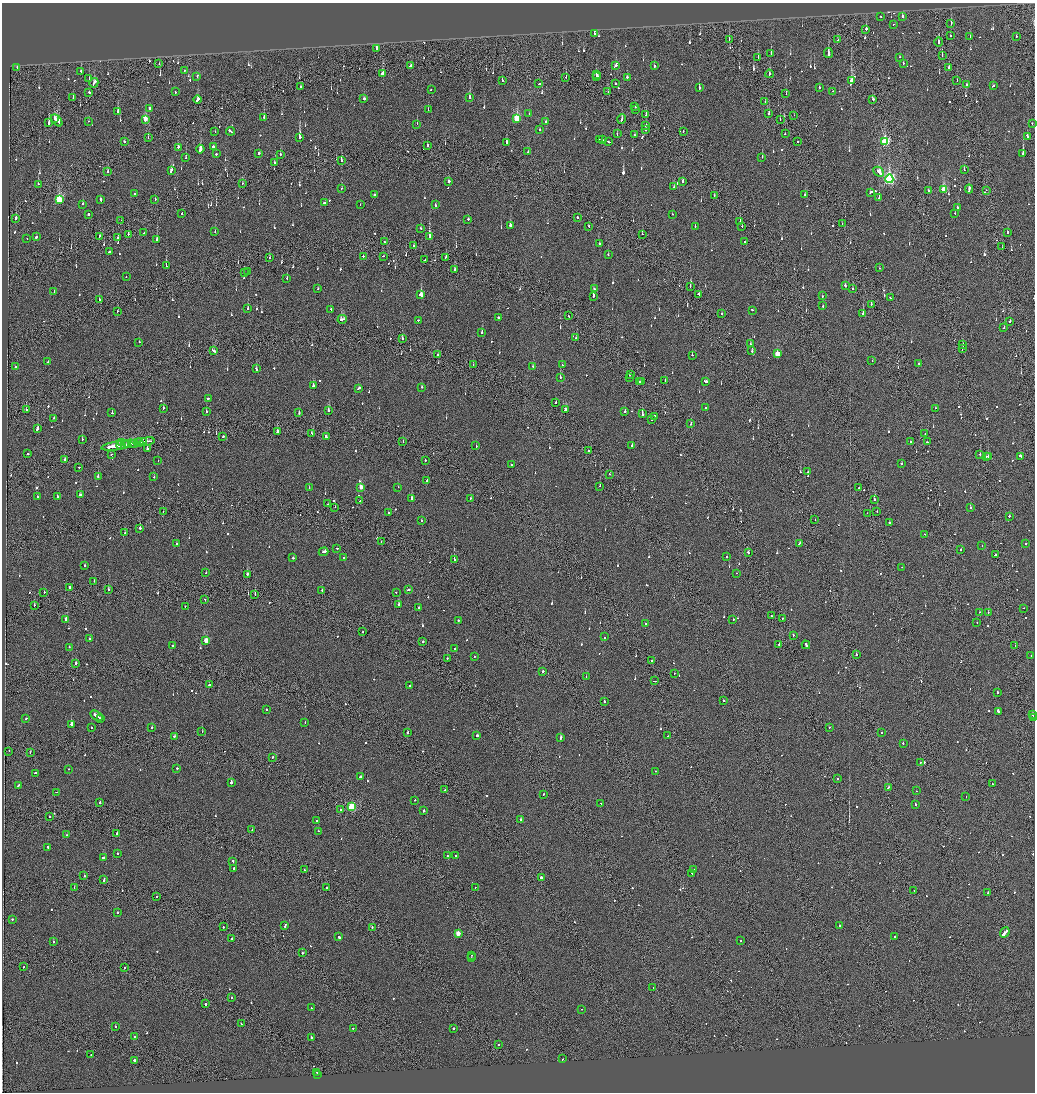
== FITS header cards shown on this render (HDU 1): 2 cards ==
NAXIS1  =                 2065
NAXIS2  =                 2180

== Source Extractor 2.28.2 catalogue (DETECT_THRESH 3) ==
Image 2065 x 2180 px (HDU 1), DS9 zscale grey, zoomed out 1/2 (1 PNG px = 2 x 2 image px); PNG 1037 x 1094 px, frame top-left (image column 1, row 2179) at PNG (2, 3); each listed source drawn as its Kron ellipse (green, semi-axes under 4 px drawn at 4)
Background -0.135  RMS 0.066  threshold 0.198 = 3 sigma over >= 5 px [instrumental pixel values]
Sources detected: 1092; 56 cannot appear on this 1/2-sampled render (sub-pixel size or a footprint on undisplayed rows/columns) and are neither listed nor drawn; of the other 1036, the 500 brightest by FLUX_AUTO listed and drawn (536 fainter detections omitted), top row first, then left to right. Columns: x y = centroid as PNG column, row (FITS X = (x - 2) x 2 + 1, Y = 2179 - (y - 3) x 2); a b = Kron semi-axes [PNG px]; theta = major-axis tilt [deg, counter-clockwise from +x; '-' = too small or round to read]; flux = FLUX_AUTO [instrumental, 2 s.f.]
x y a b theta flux
881 16 2 2 - 180
902 17 2 2 - 130
951 23 3 2 - 160
893 24 2 2 - 110
866 29 2 2 - 380
594 33 2 2 - 87
950 35 2 1 - 170
970 37 2 2 - 160
1016 37 2 1 - 100
729 39 3 1 - 90
838 40 2 2 - 74
939 42 5 2 - 190
376 49 2 2 - 340
771 53 3 2 - 100
828 53 5 2 - 1000
942 56 2 1 - 120
900 57 2 2 - 69
758 58 3 2 - 70
903 63 2 2 - 77
159 64 2 1 - 86
410 65 2 2 - 190
616 65 2 2 - 620
654 66 2 2 - 720
17 67 2 2 - 100
949 68 3 2 - 460
184 70 2 2 - 84
81 71 2 2 - 73
382 73 3 2 - 200
769 74 4 2 - 110
596 75 2 2 - 200
197 76 2 2 - 110
596 76 4 2 - 150
566 77 2 1 - 180
627 77 2 2 - 280
89 78 2 2 - 130
502 80 2 2 - 130
851 80 4 3 - 220
957 81 2 2 - 84
94 83 5 2 - 320
539 84 2 2 - 120
615 84 2 2 - 210
967 85 2 2 - 120
993 86 3 2 - 110
300 87 2 1 - 72
699 88 2 2 - 190
819 88 2 2 - 140
431 89 2 1 - 98
833 91 2 2 - 82
89 92 2 2 - 300
175 92 2 2 - 89
608 92 2 1 - 69
786 93 2 2 - 120
73 97 2 1 - 180
470 97 3 2 - 500
198 99 4 2 - 260
364 99 2 2 - 290
873 99 2 2 - 390
765 102 2 1 - 200
635 106 2 2 - 270
149 109 3 2 - 210
428 110 2 2 - 79
636 110 2 2 - 91
118 112 2 2 - 750
529 114 2 2 - 190
646 114 3 1 - 200
769 114 2 2 - 230
794 115 2 2 - 240
264 117 2 2 - 290
55 118 3 2 - 290
517 118 4 3 - 740
145 119 3 2 - 350
622 119 4 2 - 240
57 120 7 3 -48 580
780 120 2 1 - 69
88 121 2 1 - 98
546 122 2 2 - 74
49 123 4 2 - 750
1032 123 2 2 - 85
417 124 2 2 - 68
646 126 2 2 - 140
540 130 2 2 - 110
646 130 2 1 - 190
215 131 2 1 - 88
230 131 4 2 - 280
683 131 2 1 - 99
617 134 2 2 - 89
785 134 2 2 - 74
634 135 2 2 - 72
1027 136 3 2 - 210
299 137 2 2 - 4000
148 138 2 1 - 140
599 139 2 2 - 290
603 140 2 1 - 79
124 141 2 2 - 250
798 141 2 2 - 120
609 142 3 2 - 250
885 142 4 3 - 1200
506 143 2 2 - 420
428 145 2 2 - 250
213 146 2 2 - 440
178 147 2 2 - 210
200 149 4 2 - 690
528 152 2 1 - 84
259 153 2 2 - 480
216 154 2 2 - 83
280 154 2 2 - 91
1023 154 2 2 - 660
762 157 2 2 - 330
186 158 2 2 - 94
341 160 3 1 - 180
274 163 2 2 - 100
171 170 4 2 - 200
964 170 2 2 - 160
108 172 2 2 - 210
879 172 6 2 -46 500
889 179 4 3 - 2900
449 181 2 2 - 950
683 181 3 2 - 180
242 183 2 2 - 100
38 184 2 2 - 86
674 187 2 2 - 95
341 188 2 2 - 91
969 189 4 2 - 310
944 190 3 3 - 580
986 190 2 1 - 100
928 191 2 2 - 430
871 192 3 2 - 120
134 194 2 2 - 380
374 195 2 2 - 170
714 195 2 1 - 86
805 195 2 2 - 70
879 197 3 2 - 120
100 199 3 2 - 130
155 199 2 2 - 84
59 200 4 3 - 1100
324 202 3 2 - 130
83 204 2 2 - 88
360 205 2 2 - 70
435 205 2 2 - 69
957 207 2 2 - 180
182 213 2 2 - 90
955 213 2 2 - 95
88 214 2 2 - 140
672 214 2 2 - 100
577 217 2 2 - 91
16 219 2 2 - 770
468 219 2 2 - 260
121 220 2 1 - 400
740 222 2 1 - 430
842 223 2 2 - 72
510 225 3 2 - 330
589 226 2 2 - 130
695 226 2 2 - 83
742 226 2 1 - 70
421 228 2 2 - 83
215 232 2 2 - 88
1007 232 2 2 - 260
144 233 2 1 - 81
128 234 2 2 - 260
642 234 2 2 - 160
100 236 2 1 - 96
429 236 3 2 - 920
36 237 2 2 - 320
27 238 2 1 - 79
118 238 2 2 - 76
157 239 2 2 - 360
384 242 2 2 - 120
745 242 2 1 - 100
599 244 2 2 - 99
413 246 2 1 - 99
1002 247 2 1 - 110
110 252 3 1 - 130
608 255 2 2 - 85
363 256 2 2 - 130
383 256 2 2 - 70
446 257 2 1 - 72
269 258 2 1 - 95
425 260 2 2 - 73
166 266 2 1 - 220
879 268 2 2 - 94
455 270 3 2 - 190
244 272 2 2 - 69
248 272 2 2 - 170
126 277 2 1 - 75
287 278 2 1 - 82
845 285 3 2 - 120
690 286 2 1 - 76
318 289 2 2 - 130
594 289 2 2 - 68
852 289 2 2 - 85
54 291 2 2 - 75
421 294 3 2 - 4700
699 294 4 2 - 440
594 296 2 2 - 1100
822 296 2 2 - 90
890 298 2 2 - 150
99 299 2 2 - 160
871 304 2 2 - 86
823 306 2 1 - 90
248 309 2 2 - 190
331 309 2 2 - 68
752 310 2 2 - 160
118 311 2 2 - 130
722 313 2 2 - 140
863 314 2 2 - 590
569 316 2 1 - 93
498 317 2 2 - 200
342 319 5 2 - 220
418 320 2 2 - 100
1010 321 2 2 - 95
1004 327 2 1 - 77
482 333 2 2 - 960
402 338 2 2 - 260
576 338 2 2 - 91
139 342 2 2 - 170
750 344 2 2 - 69
963 345 3 1 - 250
962 348 4 1 - 280
214 351 4 2 - 220
752 351 2 2 - 120
438 354 2 1 - 150
777 354 3 3 - 450
692 355 2 2 - 250
872 361 2 2 - 85
48 362 2 2 - 74
919 364 3 2 - 150
473 365 2 1 - 78
562 365 2 2 - 82
16 366 3 2 - 100
533 367 2 2 - 120
256 369 3 2 - 150
630 374 2 1 - 170
560 377 2 2 - 140
629 377 2 1 - 68
665 381 2 2 - 170
639 382 2 1 - 230
641 382 2 2 - 71
705 382 4 2 - 150
313 385 2 2 - 870
422 387 2 2 - 120
358 388 4 2 - 240
208 398 2 2 - 190
555 403 3 2 - 130
706 407 2 2 - 77
163 408 2 2 - 290
935 408 2 1 - 280
27 410 4 1 - 540
328 410 2 2 - 340
566 410 3 2 - 170
625 411 2 2 - 450
206 412 2 2 - 110
112 413 2 2 - 160
299 413 2 2 - 190
642 414 3 2 - 180
654 416 3 2 - 240
54 418 2 2 - 200
651 420 2 2 - 120
691 424 2 2 - 97
37 429 3 2 - 430
277 432 3 2 - 470
312 433 3 2 - 210
925 434 2 2 - 210
223 437 2 2 - 170
326 437 4 2 - 230
82 440 2 1 - 420
147 441 7 2 11 530
143 442 2 2 - 490
403 442 2 1 - 90
911 442 2 2 - 120
928 442 3 2 - 240
122 443 2 2 - 170
134 443 3 1 - 180
138 443 5 2 - 630
130 444 7 2 5 400
121 445 4 1 - 290
124 445 3 2 - 390
632 445 2 2 - 120
116 446 15 2 8 1300
476 446 2 2 - 84
147 449 2 2 - 400
588 451 2 2 - 86
28 454 2 2 - 260
111 454 2 1 - 110
980 454 2 1 - 300
986 456 2 1 - 74
1020 456 2 2 - 160
988 457 2 1 - 97
65 460 2 2 - 340
425 460 2 2 - 100
158 461 2 1 - 200
902 464 2 2 - 100
511 465 2 2 - 80
79 467 2 2 - 90
808 472 2 2 - 110
610 474 2 1 - 79
98 477 2 2 - 380
154 477 2 2 - 130
427 481 3 2 - 160
600 486 2 2 - 70
361 487 3 2 - 170
398 487 2 1 - 250
309 488 2 2 - 78
859 488 2 1 - 180
80 495 3 2 - 140
57 496 2 2 - 99
37 497 2 2 - 89
412 498 3 2 - 640
470 498 2 2 - 130
874 500 2 2 - 600
360 501 2 2 - 96
328 504 2 2 - 73
335 507 2 2 - 110
970 508 2 2 - 130
877 511 2 1 - 550
163 512 2 1 - 68
389 513 2 2 - 72
867 513 2 1 - 77
1009 516 2 2 - 260
815 520 2 1 - 98
422 521 2 2 - 130
889 523 2 2 - 170
140 528 2 2 - 550
125 533 3 2 - 190
925 534 2 2 - 72
381 541 2 2 - 110
177 544 2 2 - 80
799 544 2 2 - 150
1026 544 2 2 - 84
982 545 2 2 - 86
337 548 2 2 - 95
961 549 2 2 - 75
323 552 5 2 - 300
748 553 2 2 - 190
996 554 3 2 - 170
343 557 2 2 - 91
727 557 2 2 - 130
293 558 2 2 - 130
454 560 2 1 - 440
84 565 2 2 - 85
902 567 2 1 - 77
206 572 2 2 - 92
736 573 2 1 - 70
247 574 2 2 - 340
94 581 2 2 - 92
70 587 2 2 - 470
108 590 2 2 - 140
322 590 2 2 - 100
408 590 2 1 - 470
44 592 2 2 - 76
396 592 2 2 - 100
255 594 2 1 - 130
205 599 2 2 - 110
34 605 2 2 - 490
399 605 2 2 - 550
185 606 2 1 - 97
419 608 2 2 - 180
1024 608 2 2 - 80
980 612 2 1 - 81
988 612 2 2 - 71
771 616 2 1 - 140
782 618 2 2 - 140
66 619 3 2 - 610
458 620 2 2 - 150
733 620 2 2 - 80
977 622 2 2 - 85
646 623 2 2 - 110
363 632 2 2 - 97
793 635 2 2 - 180
604 637 2 2 - 180
90 639 2 2 - 130
206 641 3 2 - 340
423 641 2 2 - 240
173 645 2 2 - 95
779 645 2 2 - 280
806 645 4 2 - 610
1015 645 2 2 - 160
69 647 2 2 - 93
455 649 2 2 - 90
856 654 2 2 - 300
1031 655 2 2 - 69
474 656 2 2 - 74
447 659 2 1 - 240
652 660 2 2 - 75
75 663 3 2 - 110
543 671 2 2 - 270
674 673 2 2 - 73
586 676 2 1 - 78
654 681 3 2 - 150
209 685 2 2 - 140
410 685 2 2 - 80
997 692 2 2 - 98
604 701 2 2 - 280
724 701 2 2 - 220
267 709 2 2 - 70
998 711 4 2 - 280
1032 715 3 2 - 410
96 716 7 2 -34 510
1033 717 2 1 - 210
100 718 2 1 - 120
26 719 2 2 - 78
305 722 2 2 - 74
71 724 2 2 - 1000
152 727 2 2 - 170
91 728 2 2 - 72
829 728 2 2 - 110
202 731 2 2 - 110
408 732 2 2 - 270
882 733 2 2 - 110
175 736 3 2 - 120
477 736 2 2 - 760
668 736 2 1 - 140
561 738 3 2 - 670
903 743 2 2 - 210
9 751 2 2 - 73
30 752 2 1 - 75
272 757 2 2 - 120
920 762 2 2 - 98
177 768 2 2 - 120
69 769 2 1 - 90
656 771 2 2 - 110
36 773 3 2 - 260
361 776 3 2 - 260
838 779 2 2 - 150
231 783 2 2 - 1300
992 784 2 2 - 88
18 785 2 1 - 260
888 787 3 2 - 93
445 789 2 2 - 92
916 791 2 2 - 68
56 792 2 2 - 84
543 794 2 1 - 100
966 797 2 1 - 79
415 800 2 2 - 140
100 802 2 2 - 110
601 804 3 2 - 300
915 804 3 2 - 110
352 806 3 3 - 950
340 809 2 1 - 72
424 811 2 2 - 550
49 816 2 2 - 120
521 819 2 2 - 440
317 820 2 2 - 80
252 830 2 2 - 280
318 831 2 2 - 100
117 834 3 2 - 330
66 835 2 1 - 98
48 847 2 2 - 100
117 854 2 2 - 77
447 856 2 2 - 110
456 856 2 2 - 73
104 857 3 2 - 250
233 861 2 2 - 87
234 868 2 2 - 450
694 869 2 2 - 75
304 870 2 1 - 110
692 873 2 2 - 360
84 876 2 2 - 280
541 877 3 2 - 900
104 880 4 2 - 190
475 887 2 1 - 140
74 888 2 1 - 180
327 888 2 2 - 88
914 890 2 2 - 91
988 893 2 2 - 190
156 897 2 2 - 93
118 913 2 2 - 240
12 919 2 2 - 200
285 925 3 2 - 210
840 926 2 2 - 85
223 927 2 2 - 100
372 927 2 1 - 120
1005 932 5 1 - 3600
458 933 3 3 - 200
895 936 2 2 - 98
339 937 3 2 - 210
232 939 2 2 - 600
740 941 2 1 - 110
53 942 2 2 - 170
302 953 2 2 - 110
472 955 2 1 - 110
471 958 2 2 - 78
24 967 2 2 - 89
124 968 2 2 - 110
653 988 2 1 - 75
232 997 2 1 - 210
206 1004 2 2 - 180
311 1008 2 2 - 82
581 1009 2 1 - 91
241 1024 2 2 - 71
115 1026 2 2 - 200
353 1028 2 2 - 110
453 1028 2 2 - 200
134 1036 2 2 - 79
311 1038 3 2 - 240
499 1044 2 1 - 260
91 1054 2 2 - 85
563 1059 2 2 - 68
134 1060 2 2 - 360
317 1072 2 1 - 160
317 1074 2 2 - 170
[536 fainter detections neither listed nor drawn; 56 sub-pixel or undisplayed-footprint detections neither listed nor drawn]